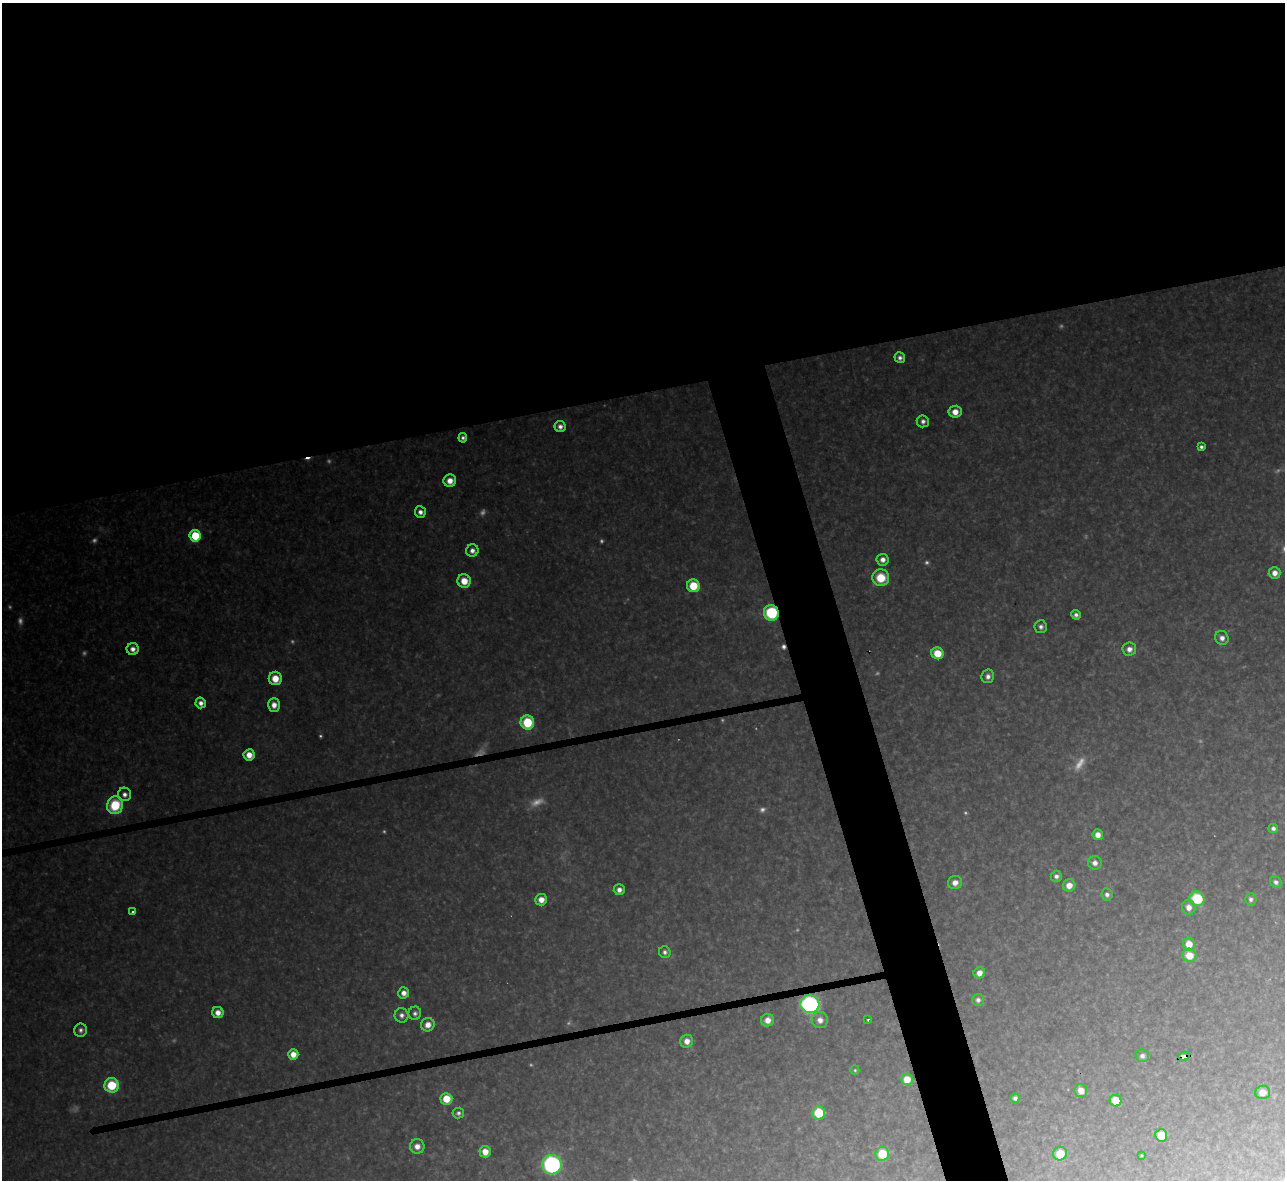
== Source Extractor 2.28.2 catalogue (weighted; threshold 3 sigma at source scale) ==
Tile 2 of 4 x 4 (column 2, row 1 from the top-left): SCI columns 1284-2566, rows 3678-4855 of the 5133 x 5115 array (HDU 1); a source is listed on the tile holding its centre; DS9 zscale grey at full resolution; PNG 1287 x 1182 px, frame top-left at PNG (2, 3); each listed source drawn as its Kron ellipse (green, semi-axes under 4 px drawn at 4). Shown black and unused: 37% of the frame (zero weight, under 3 of 4 exposures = <1% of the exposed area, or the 3 px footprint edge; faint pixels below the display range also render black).
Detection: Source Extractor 2.28.2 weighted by HDU 2 'WHT'; one run over the whole footprint, this tile lists its part. Background 0.327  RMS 0.02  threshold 0.0884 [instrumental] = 3 sigma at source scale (4.5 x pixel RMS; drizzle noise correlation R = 1.50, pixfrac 1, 0.05/0.05 arcsec/px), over >= 5 px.
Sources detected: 109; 27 too faint to see at this stretch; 2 cosmic-ray / hot-pixel residue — neither listed nor drawn; the other 80 listed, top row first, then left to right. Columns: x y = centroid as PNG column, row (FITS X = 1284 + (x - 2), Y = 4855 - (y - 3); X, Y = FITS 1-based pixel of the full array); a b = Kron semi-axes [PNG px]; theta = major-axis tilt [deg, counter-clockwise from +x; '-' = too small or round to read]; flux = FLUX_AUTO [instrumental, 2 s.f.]
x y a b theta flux
900 358 5 5 - 8.9
955 412 6 6 - 27
923 421 6 6 - 9.5
560 427 5 5 - 12
463 438 5 4 - 7.3
1201 447 4 4 - 7.5
450 481 6 6 - 24
420 512 6 5 - 13
195 536 6 5 - 140
472 550 6 6 - 12
883 560 6 6 - 15
1275 573 6 6 - 19
881 578 8 8 - 67
464 581 7 6 - 40
693 586 6 6 - 81
771 613 8 7 - 160
1076 615 5 4 - 8.6
1041 627 6 6 - 9.6
1222 638 7 6 - 14
133 649 6 6 - 14
1129 649 7 6 - 16
937 653 6 6 - 56
988 676 7 6 - 11
275 678 7 6 - 40
201 703 5 5 - 13
274 705 7 6 - 21
527 722 7 6 - 120
249 755 5 5 - 28
124 794 7 6 - 12
115 805 9 8 - 120
1273 828 5 4 - 8.1
1098 835 5 5 - 18
1095 863 7 6 - 14
1056 876 5 5 - 9.1
1276 882 6 5 - 8.4
955 883 7 6 - 19
1069 885 6 6 - 24
619 890 5 5 - 13
1107 894 6 5 - 9
1197 899 7 7 - 110
1251 899 6 5 - 7.6
541 900 6 5 - 24
1189 907 7 6 - 19
133 912 4 4 - 6.8
1189 944 6 6 - 36
665 952 6 6 - 8
1189 955 7 6 - 44
979 973 6 5 - 17
404 993 5 5 - 17
978 1000 6 6 - 9.2
810 1004 9 9 - 490
218 1012 6 5 - 21
415 1013 7 6 - 7.5
401 1015 7 7 - 11
768 1020 6 6 - 22
820 1020 8 8 - 18
868 1020 3 2 - 2.8
428 1025 7 6 - 22
81 1030 6 6 - 8.6
687 1041 6 6 - 21
293 1054 5 5 - 28
1142 1056 7 6 - 8.3
1184 1056 5 4 - 74
855 1070 4 4 - 3.4
907 1079 6 5 - 34
112 1085 7 7 - 100
1081 1091 6 6 - 25
1262 1092 7 7 - 23
1015 1098 5 4 - 8.5
446 1099 6 6 - 55
1116 1101 6 6 - 69
458 1113 5 5 - 6.3
819 1113 6 6 - 98
1161 1135 6 6 - 47
417 1146 7 7 - 20
485 1152 6 5 - 29
882 1154 7 7 - 80
1060 1154 7 6 - 49
1141 1156 3 3 - 2.4
552 1165 10 9 - 460
Overlapping masked pixels (flux is a lower limit): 3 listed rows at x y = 771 613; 810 1004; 1184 1056